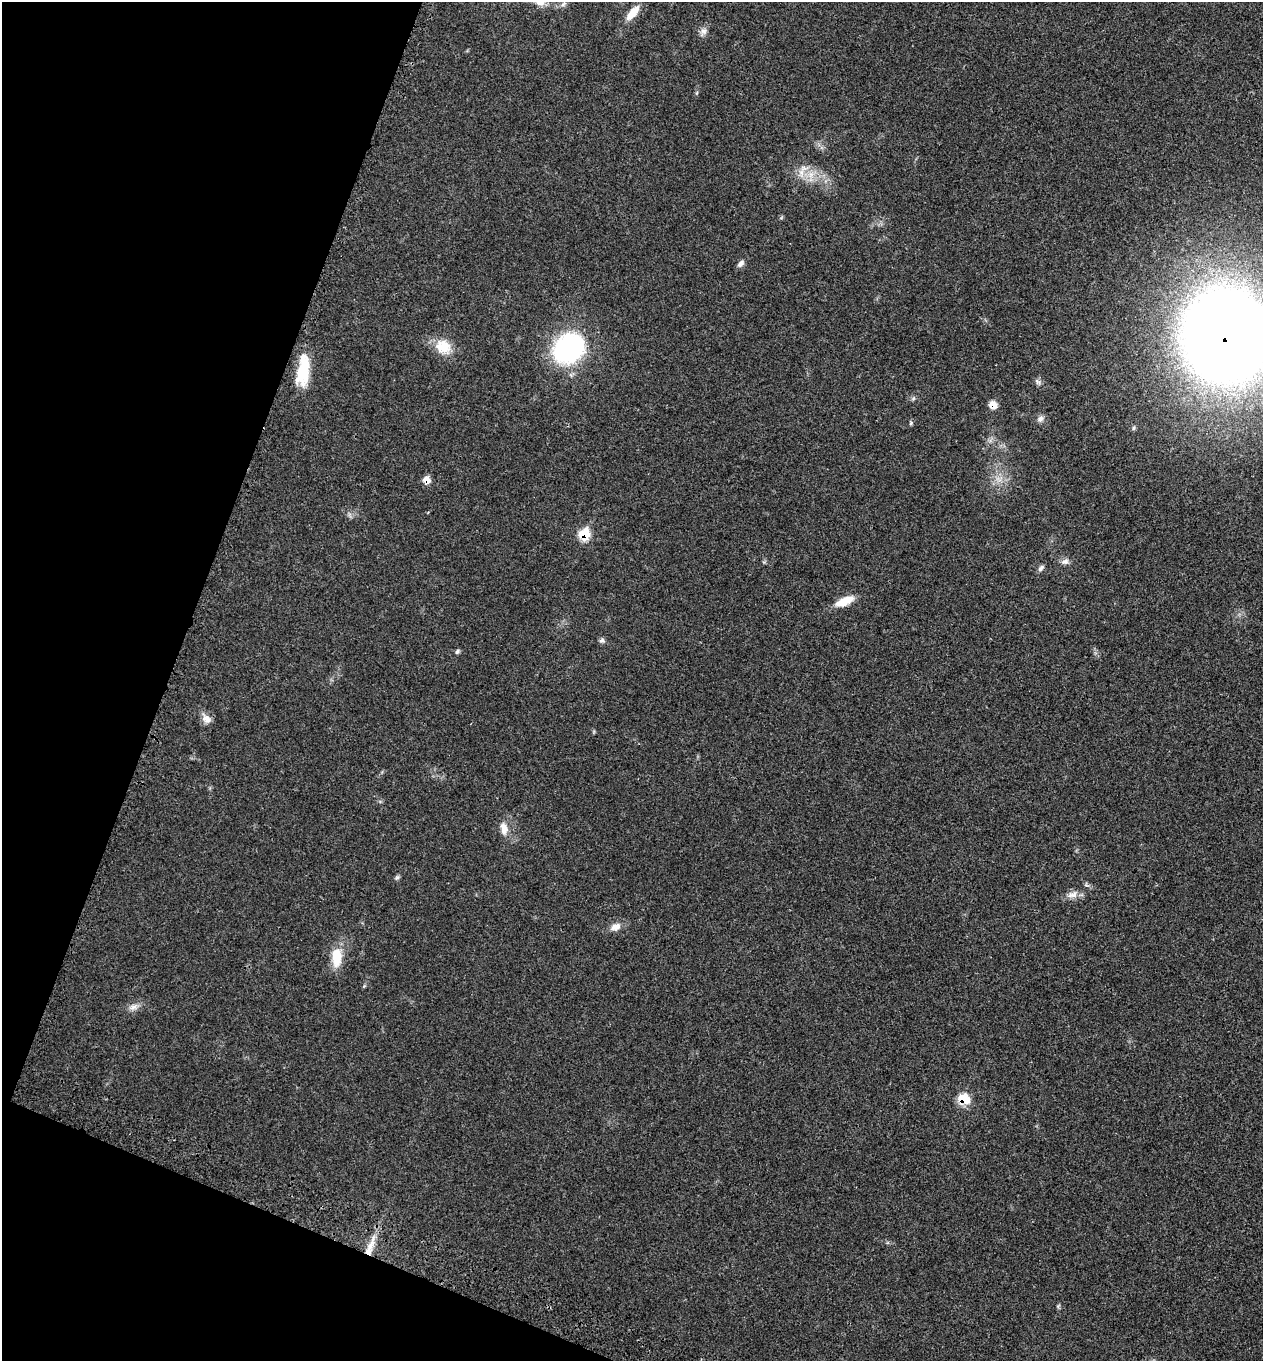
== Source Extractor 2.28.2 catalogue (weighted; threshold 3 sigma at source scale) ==
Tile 9 of 4 x 4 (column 1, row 3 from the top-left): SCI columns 228-1488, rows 1460-2818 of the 5629 x 5638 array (HDU 1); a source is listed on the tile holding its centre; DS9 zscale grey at full resolution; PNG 1265 x 1363 px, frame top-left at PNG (2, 2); no overlay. Shown black and unused: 19% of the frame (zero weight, under 3 of 4 exposures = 8% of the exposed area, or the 3 px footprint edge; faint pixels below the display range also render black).
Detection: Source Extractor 2.28.2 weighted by HDU 2 'WHT'; one run over the whole footprint, this tile lists its part. Background 0.0234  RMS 0.0034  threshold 0.0154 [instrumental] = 3 sigma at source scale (4.5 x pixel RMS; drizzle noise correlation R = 1.50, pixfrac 1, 0.05/0.05 arcsec/px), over >= 5 px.
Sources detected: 31; all 31 listed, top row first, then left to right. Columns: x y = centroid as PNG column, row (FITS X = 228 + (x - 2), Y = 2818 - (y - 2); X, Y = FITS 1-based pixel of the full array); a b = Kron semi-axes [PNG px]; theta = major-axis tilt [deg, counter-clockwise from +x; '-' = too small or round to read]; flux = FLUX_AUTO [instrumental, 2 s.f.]
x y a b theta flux
540 2 12 10 -7 2.4
563 4 7 5 44 0.81
632 13 21 8 49 4.7
704 31 9 8 - 1.4
801 173 11 6 90 1.9
740 263 10 6 50 1.3
1226 336 68 61 -81 600
443 347 21 18 -27 7
569 348 34 29 35 45
303 370 39 14 82 12
1038 382 10 3 -29 0.62
913 398 6 4 2 0.58
993 405 8 7 - 2.9
1040 419 9 7 57 1.1
911 423 6 4 88 0.45
427 480 8 7 - 2.8
584 534 9 9 - 9.2
1065 561 10 7 21 1.3
1041 568 9 5 46 0.97
844 601 22 8 23 5.6
602 640 8 6 27 0.77
457 652 7 5 63 0.58
206 719 14 10 -51 2.3
504 828 16 9 -81 3
397 877 7 4 2 0.53
1072 895 16 7 16 2.3
616 927 14 8 18 2.5
337 957 25 12 90 7.3
133 1007 11 7 20 1.7
963 1099 12 9 -14 7.2
369 1248 26 8 68 5.5
Overlapping masked pixels (flux is a lower limit): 6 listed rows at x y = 1226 336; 993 405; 427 480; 584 534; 963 1099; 369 1248
Isophote crosses this tile's border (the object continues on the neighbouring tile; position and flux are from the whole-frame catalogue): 2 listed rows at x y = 540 2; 1226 336